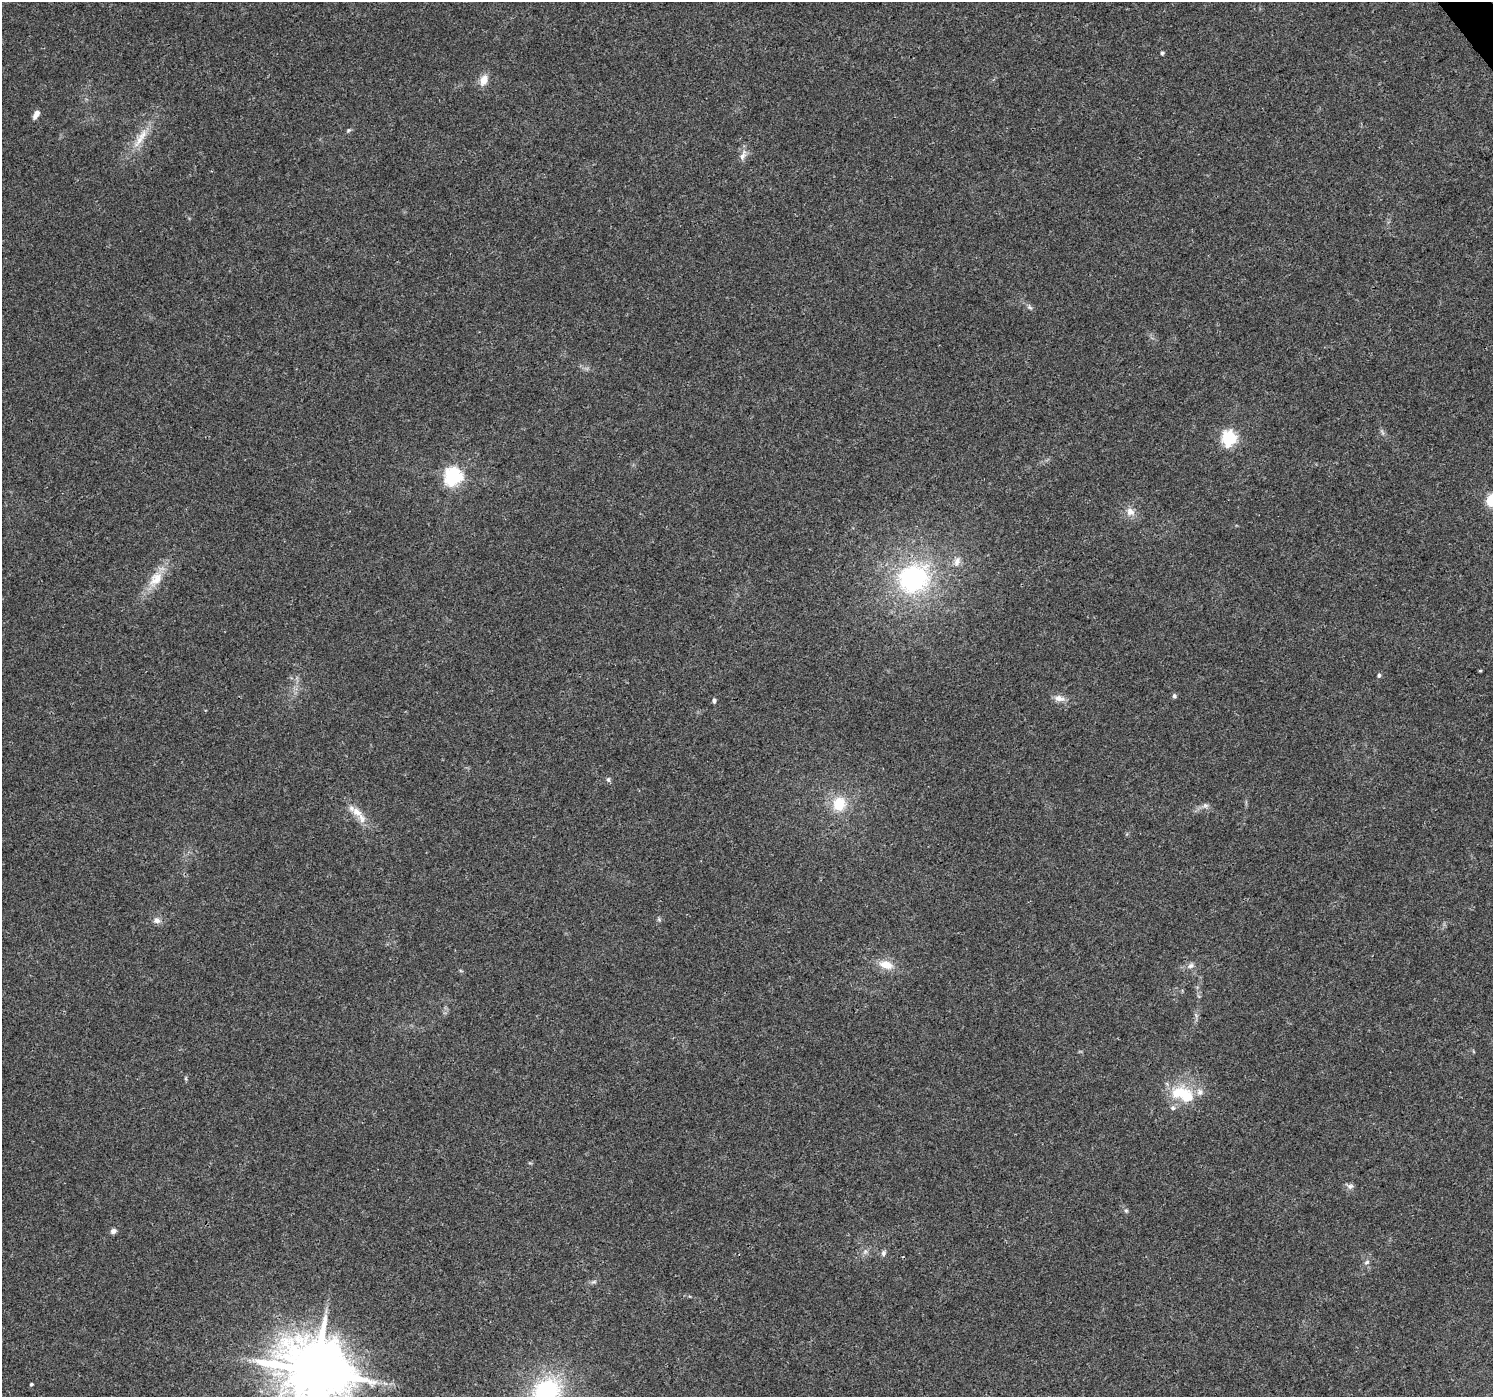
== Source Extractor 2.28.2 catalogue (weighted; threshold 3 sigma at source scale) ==
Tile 10 of 4 x 4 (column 2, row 3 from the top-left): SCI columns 1497-2987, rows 1591-2985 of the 5969 x 5907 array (HDU 1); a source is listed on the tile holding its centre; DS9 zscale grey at full resolution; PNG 1495 x 1399 px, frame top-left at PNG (2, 2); no overlay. Shown black and unused: <1% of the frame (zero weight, under 3 of 4 exposures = <1% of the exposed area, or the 3 px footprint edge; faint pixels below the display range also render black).
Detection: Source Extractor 2.28.2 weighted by HDU 2 'WHT'; one run over the whole footprint, this tile lists its part. Background 0.0342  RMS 0.0035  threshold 0.0158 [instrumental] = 3 sigma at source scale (4.5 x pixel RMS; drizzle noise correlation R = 1.50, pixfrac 1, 0.0396/0.0396 arcsec/px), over >= 5 px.
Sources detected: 44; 1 inside a brighter object's white glare — not listed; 3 inside a brighter listed object's ellipse — not listed separately; the other 40 listed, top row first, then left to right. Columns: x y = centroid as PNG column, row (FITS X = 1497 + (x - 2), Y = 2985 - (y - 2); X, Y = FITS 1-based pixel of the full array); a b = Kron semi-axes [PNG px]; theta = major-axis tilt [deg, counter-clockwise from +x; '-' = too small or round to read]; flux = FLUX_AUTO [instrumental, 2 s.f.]
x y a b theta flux
1162 53 5 4 - 0.49
484 80 15 10 69 3.2
36 114 10 5 63 2.2
349 130 7 4 31 0.53
143 135 20 10 58 5.1
743 155 16 7 66 2.2
1030 307 8 5 -21 0.76
1229 438 6 6 - 74
453 477 7 7 - 120
1492 500 6 6 - 36
1130 512 12 11 - 2.9
957 561 13 8 67 2.1
912 578 32 29 24 55
156 579 26 15 53 7.5
1480 671 5 3 - 0.35
1379 675 5 4 - 0.67
1174 696 6 5 - 0.73
1059 698 15 8 -11 2.4
714 701 6 5 - 0.73
608 779 6 5 - 0.82
839 804 19 16 64 9.9
1205 805 9 6 -17 1.1
357 812 15 10 -36 4
156 920 9 8 - 1.7
659 920 6 4 -19 0.54
886 965 20 11 -16 5.3
1191 966 9 7 19 1.5
186 1078 6 4 72 0.44
1181 1093 28 19 7 13
1350 1186 10 6 -8 1.1
1126 1211 5 5 - 0.55
113 1231 7 5 25 1.4
865 1251 7 6 - 1
883 1253 8 6 71 1
1367 1262 8 5 19 0.87
593 1282 7 4 18 0.67
315 1371 20 17 -11 2800
385 1383 7 4 -19 0.84
31 1384 4 3 - 0.56
546 1392 35 27 37 40
Overlapping masked pixels (flux is a lower limit): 1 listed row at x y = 315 1371
Isophote crosses this tile's border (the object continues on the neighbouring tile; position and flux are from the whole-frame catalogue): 3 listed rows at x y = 1492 500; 315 1371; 546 1392